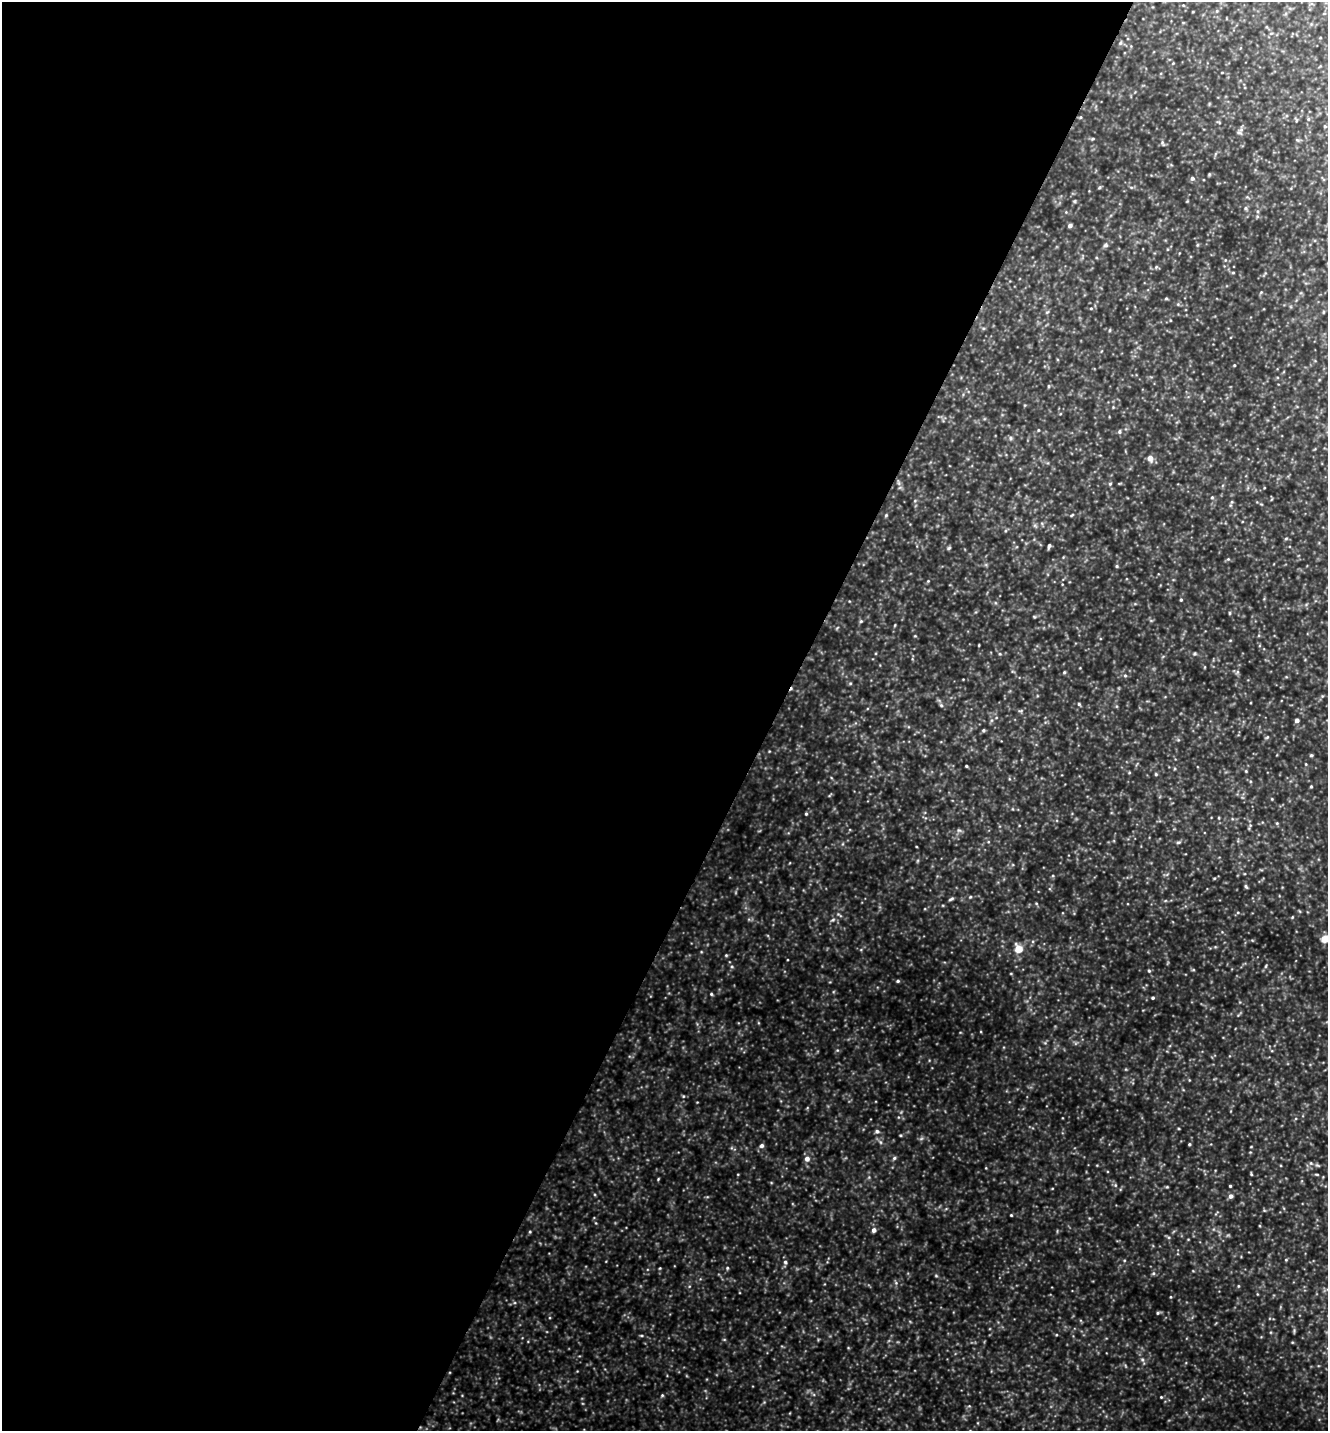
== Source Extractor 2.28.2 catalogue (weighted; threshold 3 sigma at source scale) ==
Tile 5 of 4 x 4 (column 1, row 2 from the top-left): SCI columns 143-1468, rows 2860-4288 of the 5727 x 5718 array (HDU 1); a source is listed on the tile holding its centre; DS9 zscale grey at full resolution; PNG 1330 x 1433 px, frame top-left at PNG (2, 2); no overlay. Shown black and unused: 58% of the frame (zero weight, under 4 of 8 exposures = <1% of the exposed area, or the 3 px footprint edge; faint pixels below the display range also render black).
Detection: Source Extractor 2.28.2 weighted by HDU 2 'WHT'; one run over the whole footprint, this tile lists its part. Background 0.451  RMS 0.061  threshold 0.252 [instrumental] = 3 sigma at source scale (4.09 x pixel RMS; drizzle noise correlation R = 1.36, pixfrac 0.8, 0.05/0.05 arcsec/px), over >= 5 px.
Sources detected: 150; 1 too faint to see at this stretch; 1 cosmic-ray / hot-pixel residue — not listed; the other 148 listed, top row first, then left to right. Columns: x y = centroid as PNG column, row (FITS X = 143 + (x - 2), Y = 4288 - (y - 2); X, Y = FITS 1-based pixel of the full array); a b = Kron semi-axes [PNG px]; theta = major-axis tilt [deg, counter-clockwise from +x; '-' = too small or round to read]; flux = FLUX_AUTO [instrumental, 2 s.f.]
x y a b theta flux
1183 5 5 3 - 5.2
1271 33 6 3 19 6.1
1120 43 6 5 - 10
1222 72 4 2 - 3.6
1080 117 5 4 - 6.7
1308 119 5 5 - 8.1
1296 120 7 4 -66 6.8
1325 126 4 4 - 6.3
1239 132 8 7 - 17
1093 139 6 4 20 7.1
1298 140 6 4 -34 7.6
1163 143 9 5 -62 11
1209 174 5 4 - 5.8
1192 178 5 5 - 16
1099 187 5 4 - 7.3
1131 187 6 4 -19 7.7
1074 201 5 4 - 6.4
1246 208 6 5 - 10
1070 226 5 4 - 17
1106 245 7 6 - 13
1197 245 6 3 71 6.1
1156 267 5 4 - 7.7
1233 273 5 3 - 6.1
1261 292 5 4 - 5.8
1166 298 4 4 - 6.3
1091 308 5 3 - 6.2
1047 312 6 4 44 7.8
1323 312 5 3 - 5.3
1170 320 4 3 - 4.2
1110 330 5 3 - 6.6
1234 365 4 3 - 5.4
1048 386 5 3 - 6.3
1038 430 4 4 - 4.9
1119 432 6 5 - 11
1010 438 6 5 - 11
1150 458 5 5 - 53
898 483 9 4 -81 13
1110 484 5 4 - 7.2
1212 497 5 4 - 6.9
915 501 5 3 - 5.8
1232 502 5 5 - 7.2
886 515 5 4 - 7.6
1072 515 6 3 28 6.1
1035 526 6 4 -19 8.9
1286 538 6 4 2 7
1049 546 5 3 - 14
949 548 6 4 27 8.5
1228 559 5 4 - 7
1117 566 5 4 - 7.1
928 581 6 4 46 6.4
1181 600 4 3 - 7.7
1229 613 5 3 - 5.9
1034 617 6 4 -1 6.7
861 621 5 4 - 7.8
895 625 5 3 - 4.8
837 628 6 3 53 5.6
915 636 5 3 - 4.8
1230 640 4 3 - 4.3
979 645 4 2 - 4.1
1000 654 5 4 - 7.1
1194 654 5 5 - 8.4
1064 672 4 4 - 6.6
1237 672 7 5 49 11
1125 675 5 5 - 8.5
850 683 5 4 - 6.9
1079 704 4 4 - 8
941 705 5 5 - 10
1021 711 7 5 8 10
996 718 5 3 - 5.5
1297 720 4 4 - 23
983 730 5 4 - 8.3
1267 737 6 4 44 6.9
1311 755 4 4 - 6.9
966 766 3 2 - 6.7
1246 771 4 4 - 5.4
1129 772 4 4 - 5.9
1156 774 5 4 - 7.3
1311 786 3 3 - 6.7
830 795 6 3 44 6
1272 799 4 3 - 5
806 814 4 4 - 7.1
1219 818 4 3 - 5.2
1277 823 5 4 - 6.3
1250 825 5 5 - 7.7
959 830 7 5 -40 12
1178 842 6 5 - 9.9
1214 878 5 3 - 5.3
1246 886 6 4 -51 8.5
970 897 5 4 - 6.7
951 899 7 4 26 9.9
1036 903 5 3 - 5.4
1238 912 5 4 - 6.8
1292 917 4 4 - 5.1
833 920 8 5 27 12
1324 939 5 4 - 120
1019 949 5 5 - 130
726 955 4 4 - 6.4
732 966 5 3 - 6.7
1266 966 5 3 - 6.5
1193 970 5 3 - 5.8
1149 971 5 4 - 8.4
1011 973 4 3 - 4.5
898 981 5 4 - 9
711 994 4 4 - 7.4
1153 998 3 3 - 8.3
837 1050 5 4 - 7.6
683 1096 5 4 - 6.6
877 1131 6 5 - 15
900 1135 4 4 - 5.9
880 1142 7 5 -60 13
1189 1144 3 3 - 6.9
762 1146 6 5 - 17
1251 1147 4 2 - 3.9
894 1158 6 5 - 11
807 1159 6 6 - 34
1311 1163 6 5 - 11
1317 1165 8 4 -35 8.8
1251 1174 4 3 - 6.2
1317 1174 7 3 -9 6.8
869 1177 6 4 72 8.4
658 1179 4 3 - 5
1115 1185 5 5 - 9.4
1230 1186 3 3 - 6.6
1167 1187 4 3 - 5.4
1231 1196 5 5 - 23
1264 1210 5 3 - 6
1011 1215 3 3 - 5.8
596 1223 5 3 - 5.6
874 1230 5 5 - 26
530 1232 5 4 - 6.7
1124 1260 5 3 - 5.5
1286 1260 4 4 - 5.8
785 1262 7 6 - 13
660 1268 4 3 - 4.8
727 1268 5 4 - 7.2
1153 1273 6 5 - 9.9
936 1276 5 3 - 5.8
896 1283 6 4 -47 9.2
1238 1286 5 3 - 5.3
1170 1297 4 3 - 5.3
1158 1313 5 4 - 8.4
1294 1331 7 4 77 7.8
641 1335 6 3 0 7.4
1056 1335 4 3 - 5.1
724 1339 5 3 - 5.8
1142 1359 7 6 - 15
662 1395 5 4 - 6.8
1161 1397 4 3 - 5
Isophote crosses this tile's border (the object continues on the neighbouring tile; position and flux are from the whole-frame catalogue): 1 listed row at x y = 1324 939